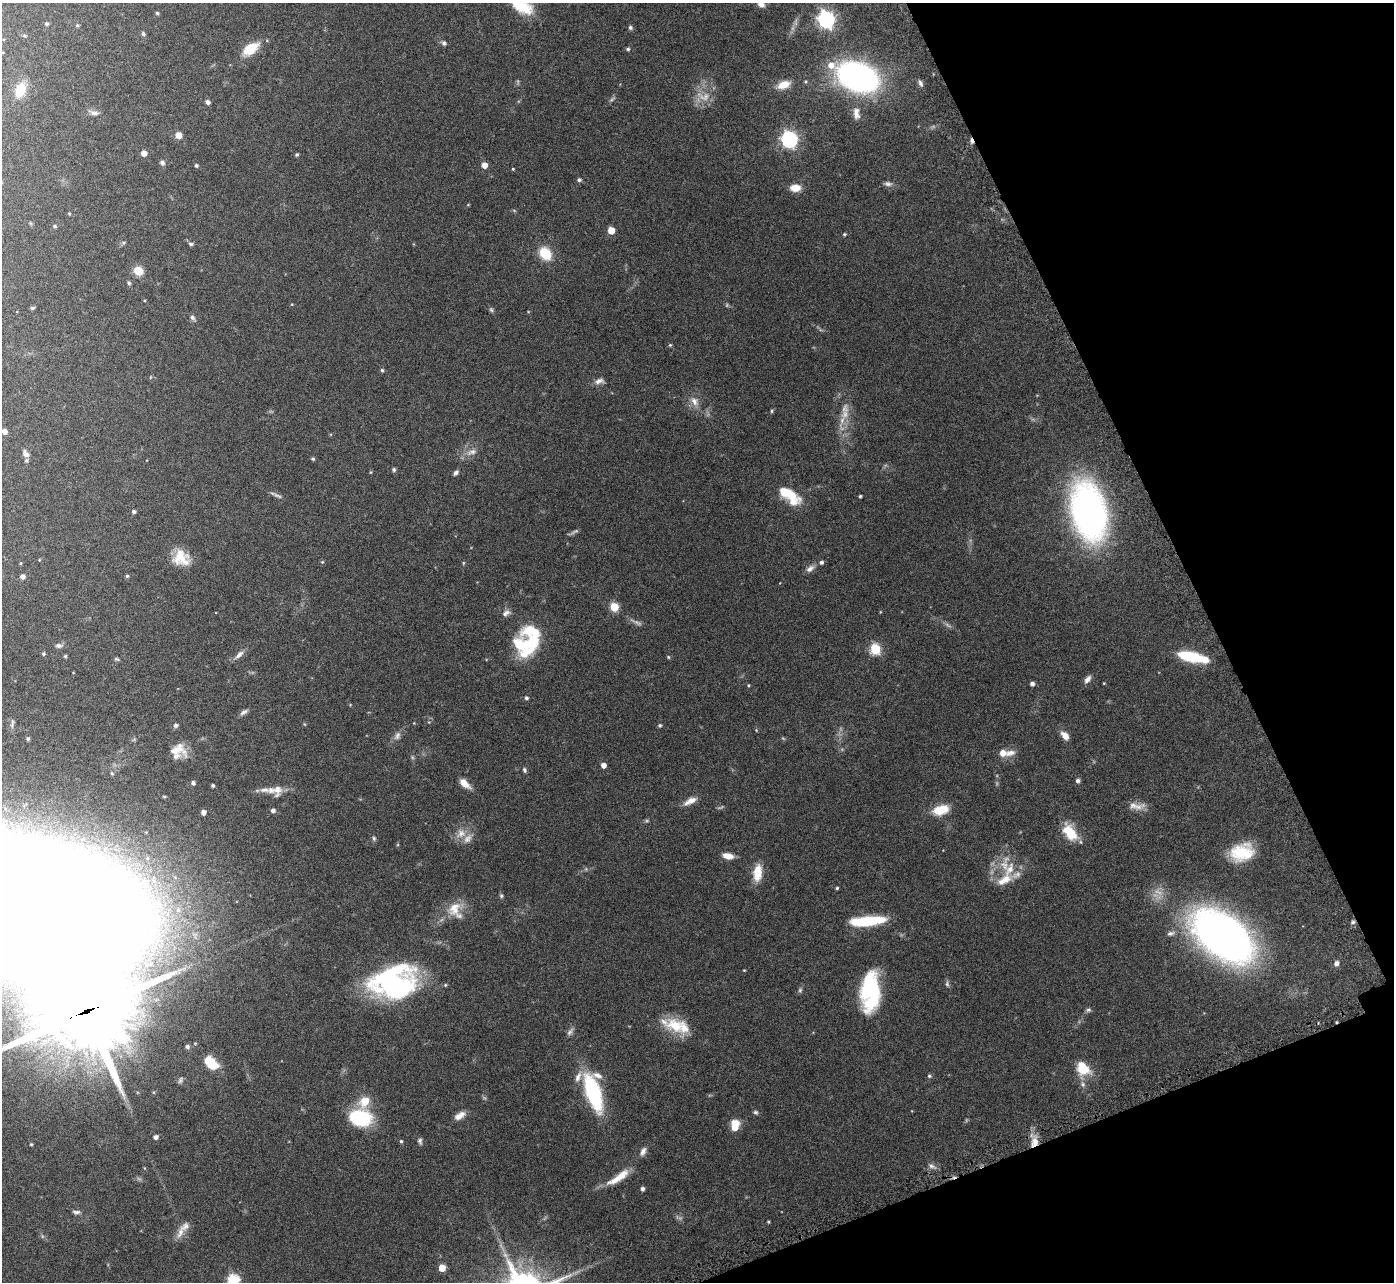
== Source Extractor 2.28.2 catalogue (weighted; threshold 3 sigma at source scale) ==
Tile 12 of 4 x 4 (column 4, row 3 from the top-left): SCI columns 4222-5613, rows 1472-2751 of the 5657 x 5637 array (HDU 1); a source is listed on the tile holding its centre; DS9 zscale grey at full resolution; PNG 1396 x 1284 px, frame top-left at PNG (2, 3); no overlay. Shown black and unused: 19% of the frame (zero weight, under 4 of 7 exposures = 4% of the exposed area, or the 3 px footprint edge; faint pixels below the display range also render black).
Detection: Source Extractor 2.28.2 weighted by HDU 2 'WHT'; one run over the whole footprint, this tile lists its part. Background 0.0744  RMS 0.0036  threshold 0.0149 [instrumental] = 3 sigma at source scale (4.09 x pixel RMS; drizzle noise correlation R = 1.36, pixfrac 0.8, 0.05/0.05 arcsec/px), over >= 5 px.
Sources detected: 189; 11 too faint to see at this stretch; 2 inside a brighter object's white glare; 1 cosmic-ray / hot-pixel residue — not listed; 16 inside a brighter listed object's ellipse — not listed separately; the other 159 listed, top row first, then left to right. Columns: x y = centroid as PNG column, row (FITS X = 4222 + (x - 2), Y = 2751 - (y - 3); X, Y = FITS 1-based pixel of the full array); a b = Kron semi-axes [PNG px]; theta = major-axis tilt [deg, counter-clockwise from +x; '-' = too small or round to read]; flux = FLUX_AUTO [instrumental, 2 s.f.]
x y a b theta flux
520 4 31 13 -37 14
761 5 9 6 -18 1.4
157 13 4 4 - 0.48
826 19 7 6 - 120
47 24 5 4 - 0.6
77 25 5 4 - 0.47
630 27 5 5 - 0.78
143 34 6 5 - 0.57
444 43 7 6 - 0.79
250 49 21 11 35 7.1
628 49 4 4 - 0.55
857 77 31 20 -22 120
920 83 9 5 -64 0.93
783 85 16 9 18 4.2
20 90 14 10 70 7.7
207 102 6 5 - 0.85
94 113 14 6 -13 1.5
856 113 17 9 -83 2.5
178 135 5 5 - 3.6
789 139 7 6 - 100
971 141 7 4 -74 1.1
144 153 5 4 - 2.7
297 154 4 3 - 0.51
162 163 6 6 - 0.86
196 165 4 4 - 0.59
484 165 5 4 - 3.3
513 169 3 3 - 0.27
579 180 5 4 - 0.77
888 184 11 7 -4 1.2
795 188 11 8 1 4
468 205 5 3 - 0.26
69 214 4 3 - 0.34
55 226 5 5 - 0.58
611 230 5 5 - 5.1
844 234 4 4 - 0.45
124 243 6 5 - 0.51
191 244 6 5 - 0.8
545 253 11 9 -54 9.8
138 271 7 6 - 6.5
129 283 5 4 - 0.69
32 308 6 5 - 0.48
491 310 7 5 -67 0.58
193 318 10 5 -49 0.82
670 345 4 4 - 0.41
382 370 4 4 - 0.53
599 381 13 7 18 1.6
694 401 14 9 -62 2.7
772 411 5 3 - 0.4
845 414 15 11 64 3.8
4 431 4 4 - 2
472 452 17 7 21 2.2
26 454 10 7 -45 1.8
313 459 4 4 - 0.51
394 470 6 5 - 0.57
456 473 7 5 50 0.82
788 493 31 12 -28 8.3
277 496 16 4 -28 0.97
860 496 3 3 - 0.45
134 511 5 4 - 0.64
1088 512 41 23 -76 170
181 558 19 17 -27 6.9
322 562 4 3 - 0.3
821 562 5 4 - 0.9
463 563 5 3 - 0.31
810 569 12 7 39 1.6
127 576 4 4 - 0.51
22 577 5 5 - 1.3
614 607 5 5 - 13
506 613 12 7 26 1.4
531 643 41 22 5 17
58 646 9 6 -5 1
875 649 6 5 - 24
43 654 5 5 - 0.49
239 655 15 6 42 1.7
65 656 4 4 - 0.44
668 657 5 4 - 0.37
1192 657 30 8 -12 17
116 659 7 5 -15 0.49
1087 679 10 6 52 1.5
1104 683 3 3 - 0.24
1032 684 4 4 - 1.1
748 685 4 3 - 0.3
526 698 5 4 - 0.66
244 712 11 5 33 1
13 722 7 4 -72 0.53
176 725 6 5 - 0.82
660 725 5 4 - 0.45
756 730 4 4 - 0.29
397 736 12 7 62 1.5
1065 736 11 6 -51 2.7
28 739 4 4 - 0.58
177 750 22 14 -10 4.9
1003 753 9 8 - 2.7
603 765 4 4 - 1.9
524 770 7 5 -74 0.65
112 773 5 4 - 0.41
1078 780 6 5 - 0.8
193 783 5 4 - 0.87
464 783 12 6 -40 3.7
213 785 3 3 - 0.58
277 789 18 11 85 2.7
264 790 17 7 -1 1.8
164 797 4 4 - 0.36
690 801 16 6 27 2.8
1137 806 24 9 -1 2.9
273 810 5 5 - 1
941 810 17 10 18 7.3
203 812 4 4 - 1.6
1070 833 19 11 -53 9.3
461 834 15 11 37 3.5
374 838 7 5 -70 0.6
1242 852 26 19 16 13
728 856 10 6 -9 3.4
1004 865 30 12 81 6.7
757 873 21 10 85 5.6
1016 875 16 8 29 2.3
837 888 3 3 - 0.41
501 896 6 5 - 0.51
14 904 145 66 -10 5900
454 908 22 15 55 5.8
868 921 33 8 5 18
1353 922 6 4 18 0.63
1171 933 12 6 14 1.3
1222 935 43 25 -36 300
1336 963 6 5 - 1.4
744 970 4 3 - 0.24
947 984 9 5 -87 0.74
396 986 47 27 7 60
800 990 7 5 87 0.62
870 991 41 18 87 29
1088 1010 8 5 19 0.7
86 1011 30 27 13 2900
675 1026 27 18 -39 9.3
570 1032 12 6 53 1.1
187 1046 5 5 - 0.9
212 1065 12 10 -10 6.4
1083 1068 18 13 -47 7.9
929 1076 5 5 - 0.53
1083 1084 9 6 -63 1.2
593 1092 38 13 -72 32
364 1101 14 11 49 5.5
755 1112 6 5 - 0.58
460 1115 14 7 32 2.5
360 1118 19 14 -6 25
735 1126 10 7 84 6.3
155 1137 5 4 - 1.3
401 1141 5 4 - 0.53
420 1141 9 5 -80 0.84
1035 1142 14 10 70 3.6
31 1144 3 3 - 0.35
643 1151 13 7 63 1.5
931 1166 9 6 -26 1.1
619 1177 32 8 35 6.3
642 1189 5 4 - 0.87
76 1212 11 5 -3 0.95
768 1222 4 3 - 0.34
180 1232 19 8 69 2.9
442 1268 5 5 - 5.1
233 1281 6 6 - 33
Overlapping masked pixels (flux is a lower limit): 5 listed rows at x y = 971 141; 14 904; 1353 922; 86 1011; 1035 1142
Isophote crosses this tile's border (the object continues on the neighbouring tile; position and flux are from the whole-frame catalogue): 4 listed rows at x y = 520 4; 761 5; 14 904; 233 1281